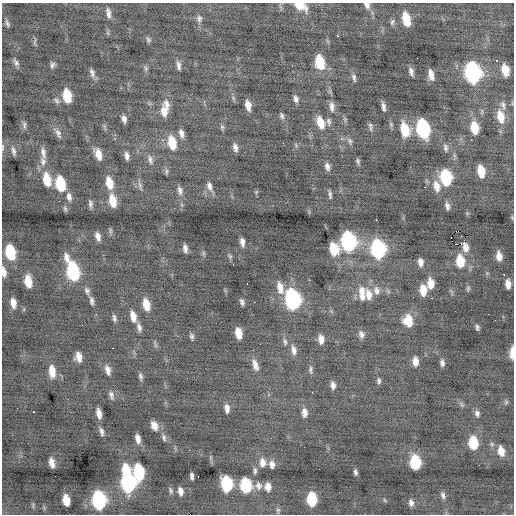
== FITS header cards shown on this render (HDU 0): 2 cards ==
NAXIS1  =                  512 / Axis length
NAXIS2  =                  512 / Axis length

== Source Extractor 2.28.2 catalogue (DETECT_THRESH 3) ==
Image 512 x 512 px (HDU 0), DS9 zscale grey, 1 PNG px = 1 image px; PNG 516 x 516 px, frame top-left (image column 1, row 512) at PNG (2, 3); no overlay
Background -0.116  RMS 0.94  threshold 2.82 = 3 sigma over >= 5 px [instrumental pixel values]
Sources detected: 197; all 197 listed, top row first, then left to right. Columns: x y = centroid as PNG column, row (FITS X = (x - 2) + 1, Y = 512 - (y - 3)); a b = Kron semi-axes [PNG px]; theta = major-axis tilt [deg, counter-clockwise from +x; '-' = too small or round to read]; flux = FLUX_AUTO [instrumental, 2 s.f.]
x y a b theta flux
300 5 13 7 -29 1200
367 5 8 6 -55 320
108 13 14 5 -81 310
199 18 9 8 - 250
406 19 12 6 -76 1500
392 22 8 5 74 160
7 23 10 5 -67 160
337 36 2 2 - 570
148 40 9 5 -59 140
34 43 7 4 -71 110
417 58 2 2 - 290
497 60 3 3 - 140
16 62 11 5 -60 210
320 62 13 8 -77 2100
52 65 8 5 77 180
179 65 11 5 -81 250
292 66 2 2 - 47
146 68 9 5 -86 150
505 70 10 6 -77 1000
411 71 9 5 -73 250
92 73 12 6 -71 260
473 73 13 9 -78 14000
431 75 10 5 -78 490
354 77 11 5 -77 200
67 96 11 6 -80 1700
233 98 7 4 -72 110
296 99 8 6 -75 230
57 101 10 7 -41 190
167 104 13 8 -67 430
248 105 9 5 -78 510
503 105 14 7 -78 310
332 107 15 7 -87 370
383 107 10 4 -80 240
164 111 15 9 -84 660
282 116 9 6 -72 170
500 117 17 9 -78 1100
124 119 7 4 -74 270
345 119 8 5 -75 120
441 121 2 2 - 40
320 122 14 8 -70 960
329 122 10 6 -83 200
24 125 12 5 -76 170
370 125 9 7 -52 180
222 127 7 6 - 120
412 128 6 5 - 140
474 128 11 7 -79 1300
423 129 13 8 -76 7400
405 130 14 8 -76 1900
58 133 15 7 -61 320
181 133 11 6 -77 330
471 140 3 2 - 76
350 141 10 6 -71 190
172 142 15 8 -76 1400
296 145 7 4 -57 96
340 146 3 3 - 100
3 147 9 3 86 110
235 147 9 5 -75 280
445 148 11 6 -77 220
13 151 10 4 -77 210
43 153 16 7 -83 370
98 154 13 7 -69 660
454 155 7 4 -72 120
127 156 10 6 -82 270
150 159 13 7 -73 300
43 161 12 8 -85 370
358 161 7 5 -81 130
327 166 9 6 -74 270
166 171 8 6 88 140
481 171 10 6 -79 1200
446 178 12 8 -81 4000
47 179 14 8 -79 1300
109 183 13 7 -77 1000
60 184 12 7 -79 2800
140 186 12 5 -77 220
209 186 13 7 -72 340
437 186 15 9 -75 670
424 187 3 2 - 72
180 190 13 7 -78 300
256 192 5 4 - 74
330 194 11 4 -83 160
69 197 11 7 -77 300
112 201 12 7 -79 1100
90 203 10 5 -83 190
447 206 8 4 -80 220
65 209 8 4 -74 110
467 213 6 4 -19 70
512 218 6 3 -57 66
376 220 2 2 - 410
110 230 9 4 -90 110
458 231 2 2 - 280
98 236 8 5 -74 330
451 237 2 2 - 520
348 241 12 9 -80 10000
242 242 8 4 -82 280
455 244 3 2 - 220
461 244 2 2 - 950
466 247 8 5 -81 390
185 248 8 4 -81 260
334 249 11 8 -77 1500
378 249 12 9 -80 9700
10 252 11 7 -78 2600
203 253 7 4 89 100
230 256 7 5 -67 110
499 256 9 6 -81 540
460 261 10 6 -84 1500
420 262 9 6 -84 340
233 264 3 2 - 62
73 271 16 8 -71 6600
4 272 12 5 -82 380
504 274 3 3 - 300
28 281 10 6 -82 980
247 283 3 2 - 240
430 283 11 7 -89 770
508 284 8 5 -87 450
280 288 16 8 -75 700
468 288 9 5 84 120
376 290 13 9 -77 450
423 290 10 6 -86 920
87 291 10 6 -76 200
362 294 19 8 -87 780
369 295 14 8 -78 650
431 298 3 2 - 180
292 299 13 8 -80 12000
92 301 10 5 -80 210
242 302 6 4 -72 170
254 302 3 2 - 45
13 303 9 5 -80 470
146 304 11 6 -77 970
96 314 3 3 - 52
488 314 2 2 - 58
133 316 13 6 -75 590
114 318 9 5 -78 170
408 321 13 10 -78 1200
139 327 11 6 -78 260
477 327 5 3 - 130
387 330 2 2 - 34
238 333 10 6 -80 890
361 334 10 7 -67 280
192 336 7 5 -75 150
321 339 10 6 -83 500
285 342 10 5 -78 200
155 344 10 4 -81 110
113 348 3 2 - 86
253 350 2 2 - 77
294 350 14 7 -77 400
512 352 11 4 86 660
78 357 9 6 -82 500
415 361 9 6 -86 480
442 363 8 5 -82 210
255 365 16 7 -71 480
108 370 12 6 -75 380
310 370 11 6 -86 190
52 371 14 7 -83 830
140 376 9 5 -77 160
187 378 2 2 - 170
379 381 8 5 90 150
333 385 8 6 -84 300
111 395 11 6 -78 240
506 402 6 6 - 120
462 404 10 4 -51 140
227 408 10 5 -84 340
33 412 3 2 - 86
99 413 10 5 -80 500
304 413 10 6 -87 400
477 413 8 6 -71 220
154 426 10 7 -65 460
101 432 11 5 -78 240
164 437 10 6 -73 190
138 439 9 5 -79 400
473 442 11 8 -87 2000
492 444 6 6 - 130
501 451 11 7 -76 680
415 462 10 7 -86 3500
52 463 9 5 -76 490
263 463 12 8 -84 470
272 464 9 6 -84 330
255 471 9 5 -89 170
139 472 13 7 -86 4100
355 472 6 4 -79 150
192 476 6 3 -83 190
198 476 2 2 - 81
128 481 18 8 -82 12000
227 484 11 8 -85 4200
246 485 10 8 -85 3500
258 486 11 8 -72 340
268 487 8 6 -81 420
171 491 10 5 -83 150
180 491 8 5 -81 350
443 495 9 6 -76 220
312 499 10 7 -88 2800
66 500 10 6 -79 960
99 500 12 8 -83 8400
384 500 6 4 -87 74
411 503 9 6 -81 250
33 505 8 4 -82 98
278 510 9 5 86 120
190 514 2 2 - 170000
At the frame edge (FLAGS 8, measured only in part): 7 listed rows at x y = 300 5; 367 5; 3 147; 512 218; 4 272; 512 352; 190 514